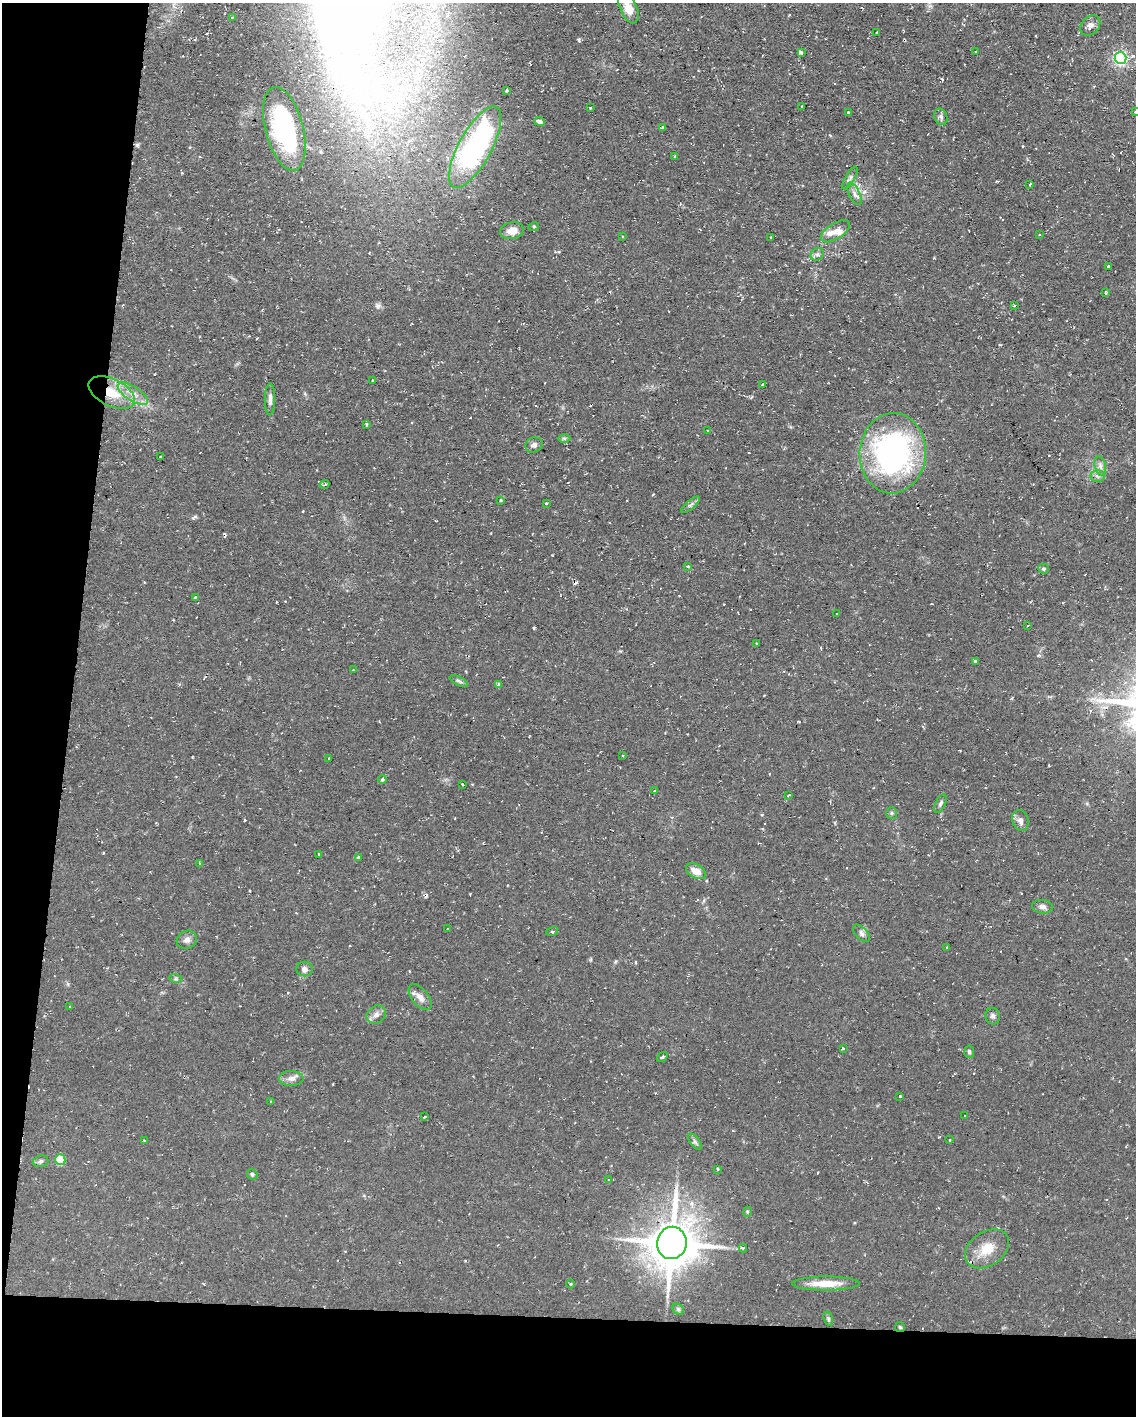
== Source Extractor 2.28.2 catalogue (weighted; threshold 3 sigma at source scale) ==
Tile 9 of 4 x 3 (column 1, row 3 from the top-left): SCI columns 1-1134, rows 216-1629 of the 4537 x 4562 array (HDU 1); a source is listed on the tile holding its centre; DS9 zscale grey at full resolution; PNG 1138 x 1418 px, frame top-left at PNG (2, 3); each listed source drawn as its Kron ellipse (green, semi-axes under 4 px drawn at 4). Shown black and unused: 13% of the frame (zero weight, under 2 of 3 exposures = <1% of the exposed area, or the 3 px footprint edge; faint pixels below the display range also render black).
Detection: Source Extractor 2.28.2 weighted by HDU 2 'WHT'; one run over the whole footprint, this tile lists its part. Background 0.112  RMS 0.0077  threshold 0.0345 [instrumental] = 3 sigma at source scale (4.5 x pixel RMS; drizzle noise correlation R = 1.50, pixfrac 1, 0.05/0.05 arcsec/px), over >= 5 px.
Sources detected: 119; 7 cosmic-ray / hot-pixel residue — neither listed nor drawn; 4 inside a brighter listed object's ellipse — not listed separately; the other 108 listed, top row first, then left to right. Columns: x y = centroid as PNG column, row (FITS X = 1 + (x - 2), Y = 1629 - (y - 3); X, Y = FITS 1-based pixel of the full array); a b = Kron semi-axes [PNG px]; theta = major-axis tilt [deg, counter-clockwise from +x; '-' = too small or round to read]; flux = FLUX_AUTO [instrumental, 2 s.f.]
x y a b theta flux
629 8 16 8 -66 10
232 17 3 3 - 0.88
1090 25 11 8 45 4.1
877 33 3 3 - 6
975 51 3 3 - 0.99
801 53 4 3 - 3.7
1120 58 6 6 - 160
507 90 3 3 - 1.3
802 106 2 2 - 0.67
590 108 3 2 - 0.9
1135 112 3 2 - 0.72
848 113 3 3 - 1.1
941 117 9 6 -71 2.2
539 121 5 4 - 13
662 127 3 3 - 0.95
284 129 43 18 -75 74
475 147 45 16 61 160
675 156 4 3 - 1.1
850 178 13 4 59 2.3
1030 184 3 3 - 2.8
854 194 12 5 -65 3.4
534 226 5 3 - 0.77
512 231 12 8 12 8.1
835 231 16 8 32 5.4
1039 235 2 2 - 0.5
622 236 4 2 - 0.54
770 237 3 2 - 0.65
817 254 7 6 - 2.1
1108 266 3 3 - 3.4
1105 293 4 3 - 1
1014 306 4 3 - 1.1
372 381 4 2 - 2
763 385 4 3 - 2.3
112 393 25 13 -26 22
133 394 17 7 -33 7.8
270 399 16 5 89 3.3
366 425 3 3 - 1.1
707 431 3 2 - 0.67
564 438 6 4 -1 1.2
534 445 9 7 20 2.8
893 453 40 33 86 170
161 457 3 3 - 1.2
1100 466 10 5 -77 2.9
1097 476 7 6 - 2.3
325 484 5 3 - 2
501 500 3 3 - 1.2
546 503 4 3 - 0.83
690 505 12 4 40 2
688 566 3 3 - 1.4
1043 569 5 5 - 1.2
195 597 4 3 - 1.5
837 614 3 3 - 1.1
1028 626 3 3 - 0.91
757 643 3 2 - 0.73
975 661 4 4 - 1
353 670 2 2 - 0.46
459 681 10 4 -26 1.6
498 685 4 3 - 2.4
622 756 3 2 - 0.88
329 758 3 2 - 0.59
382 779 4 4 - 1.8
462 784 3 2 - 0.86
655 791 3 3 - 1
788 795 3 2 - 0.81
940 804 10 5 63 2
892 813 6 5 - 1.3
1020 820 11 8 -73 4
318 854 3 3 - 1.5
359 857 4 4 - 1.6
199 864 4 3 - 1.5
696 871 11 6 -30 8.3
1042 907 10 6 -5 3.5
448 929 3 2 - 1.8
552 931 6 3 15 1.1
861 933 11 5 -46 2.3
187 940 10 9 - 3.5
947 948 3 3 - 0.83
305 969 8 7 - 3.1
176 979 6 4 -17 1.3
420 997 15 8 -51 5.6
70 1007 3 2 - 0.83
376 1015 10 8 38 3.8
993 1016 8 7 - 2.3
843 1049 3 3 - 2.4
969 1052 6 5 - 1.6
662 1057 6 3 37 1
291 1078 12 7 -1 4.4
900 1096 3 3 - 3.9
271 1102 3 3 - 0.84
964 1116 3 2 - 0.58
425 1117 4 3 - 0.76
144 1140 3 3 - 1.7
949 1140 2 2 - 0.61
695 1142 9 4 -54 1.9
60 1160 5 5 - 27
41 1161 8 5 15 1.9
717 1169 3 3 - 0.77
252 1174 5 5 - 1.4
609 1180 3 3 - 1.7
747 1212 5 3 - 0.77
672 1243 16 14 80 2500
743 1248 4 4 - 0.86
987 1249 24 17 34 16
570 1284 4 3 - 0.75
826 1284 33 7 0 14
678 1309 6 5 - 1.4
828 1319 7 4 -71 1.4
900 1327 5 5 - 1
Overlapping masked pixels (flux is a lower limit): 1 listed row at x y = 112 393
Isophote crosses this tile's border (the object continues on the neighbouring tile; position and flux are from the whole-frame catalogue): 2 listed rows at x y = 629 8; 1135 112
Unlisted compact peaks at least as high as the median listed source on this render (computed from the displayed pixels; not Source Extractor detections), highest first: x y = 579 40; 378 306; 534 628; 193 518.